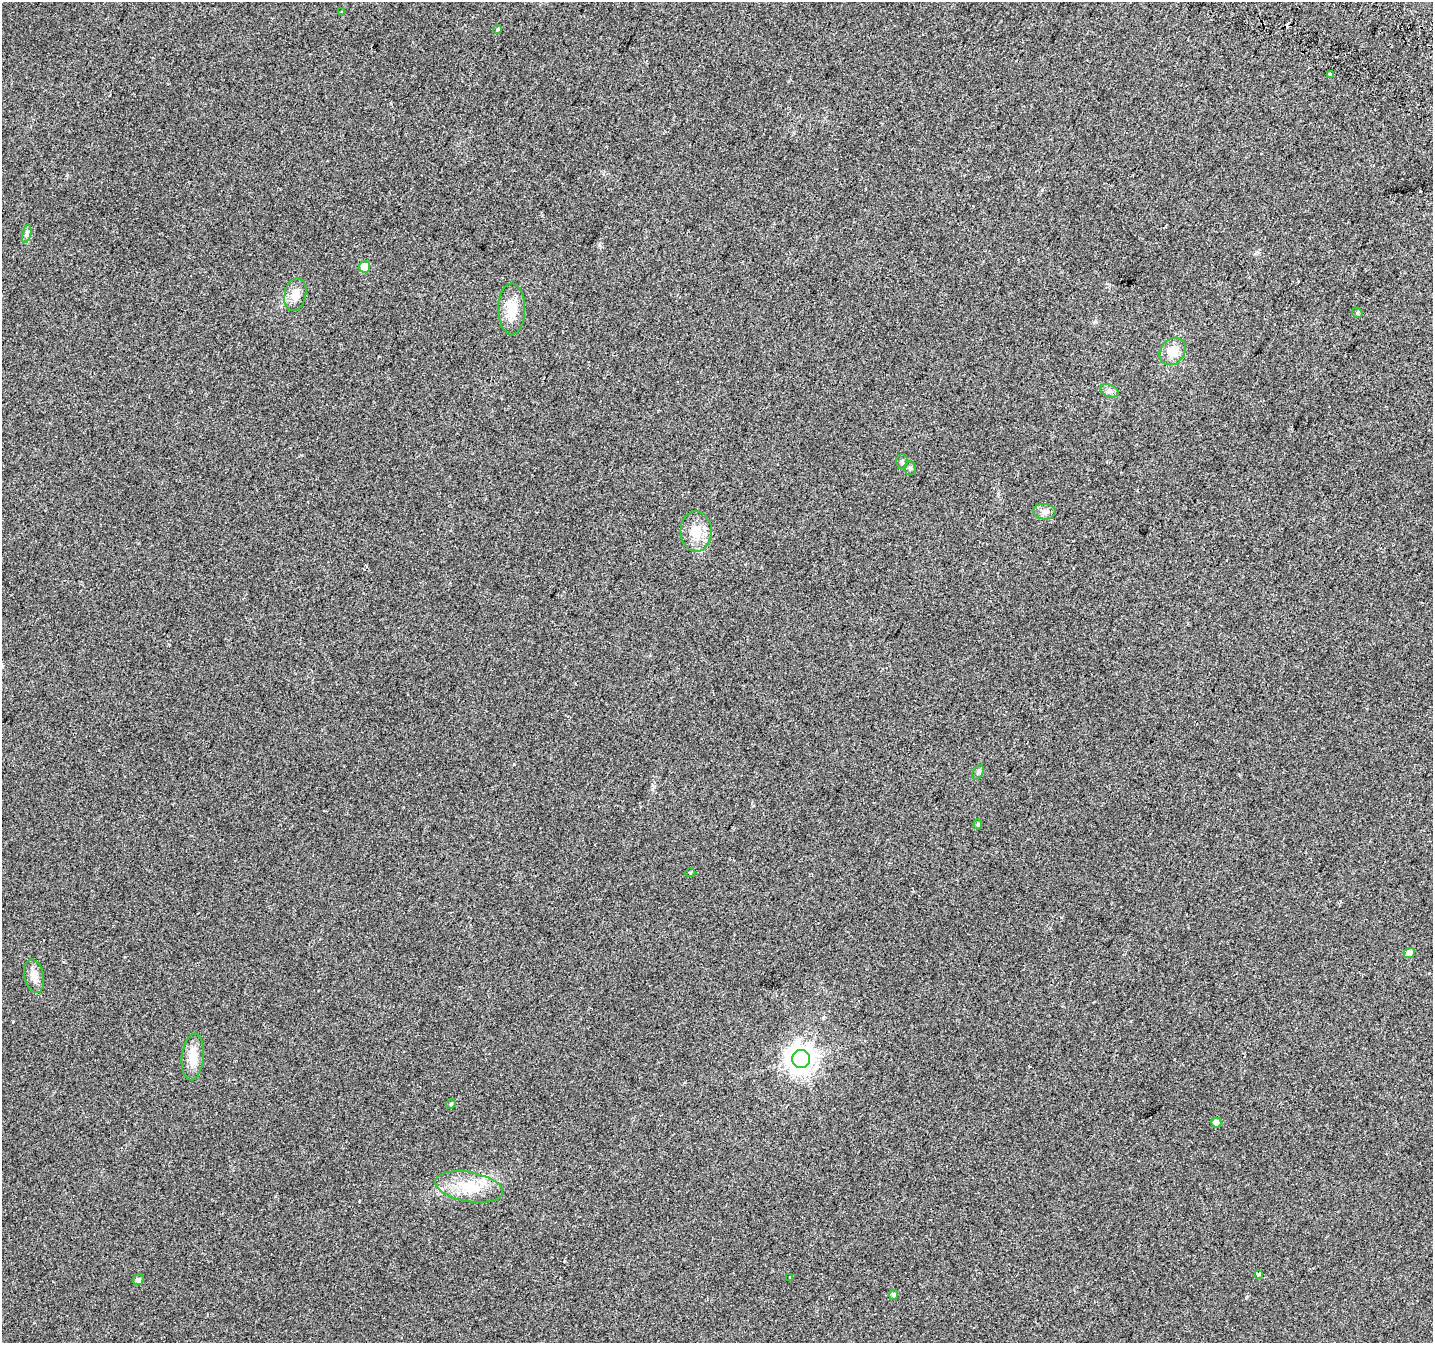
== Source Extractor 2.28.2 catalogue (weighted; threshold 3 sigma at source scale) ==
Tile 10 of 4 x 4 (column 2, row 3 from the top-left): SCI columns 1469-2899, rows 1663-3003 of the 5790 x 5939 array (HDU 1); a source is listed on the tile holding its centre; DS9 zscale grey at full resolution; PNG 1435 x 1345 px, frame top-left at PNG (2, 2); each listed source drawn as its Kron ellipse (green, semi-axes under 4 px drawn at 4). Shown black and unused: <1% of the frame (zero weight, under 2 of 3 exposures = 3% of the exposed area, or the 3 px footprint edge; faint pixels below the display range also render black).
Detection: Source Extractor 2.28.2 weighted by HDU 2 'WHT'; one run over the whole footprint, this tile lists its part. Background 0.05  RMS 0.0078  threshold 0.0351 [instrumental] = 3 sigma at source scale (4.5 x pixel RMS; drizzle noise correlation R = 1.50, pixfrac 1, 0.0396/0.0396 arcsec/px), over >= 5 px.
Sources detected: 29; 1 cosmic-ray / hot-pixel residue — neither listed nor drawn; the other 28 listed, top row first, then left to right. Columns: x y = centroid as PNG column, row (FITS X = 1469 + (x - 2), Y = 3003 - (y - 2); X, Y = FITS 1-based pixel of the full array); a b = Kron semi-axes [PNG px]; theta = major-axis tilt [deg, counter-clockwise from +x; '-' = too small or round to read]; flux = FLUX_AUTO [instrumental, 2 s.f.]
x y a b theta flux
342 12 3 2 - 0.81
497 29 4 3 - 1.1
1330 74 4 3 - 2.2
27 234 9 4 77 1.7
365 267 6 5 - 12
295 295 16 10 77 8.9
512 309 25 13 -90 14
1357 313 5 5 - 1.1
1173 351 15 12 50 12
1109 391 9 6 -21 2.7
902 462 7 5 -90 1.8
910 468 7 5 88 1.8
1044 512 11 7 -4 3.7
696 531 20 15 -88 14
978 772 8 5 63 1.7
978 824 5 4 - 0.92
690 873 5 3 - 0.7
1409 953 5 5 - 4.2
34 976 17 9 -77 6.5
193 1057 23 11 84 12
801 1059 9 9 - 860
451 1104 5 4 - 0.88
1216 1123 5 5 - 5.2
469 1187 34 15 -10 24
1258 1274 4 3 - 3.2
790 1277 3 3 - 22
138 1280 6 5 - 1.7
894 1295 5 4 - 1.9
Unlisted compact peaks at least as high as the median listed source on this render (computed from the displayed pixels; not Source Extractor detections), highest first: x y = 599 245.